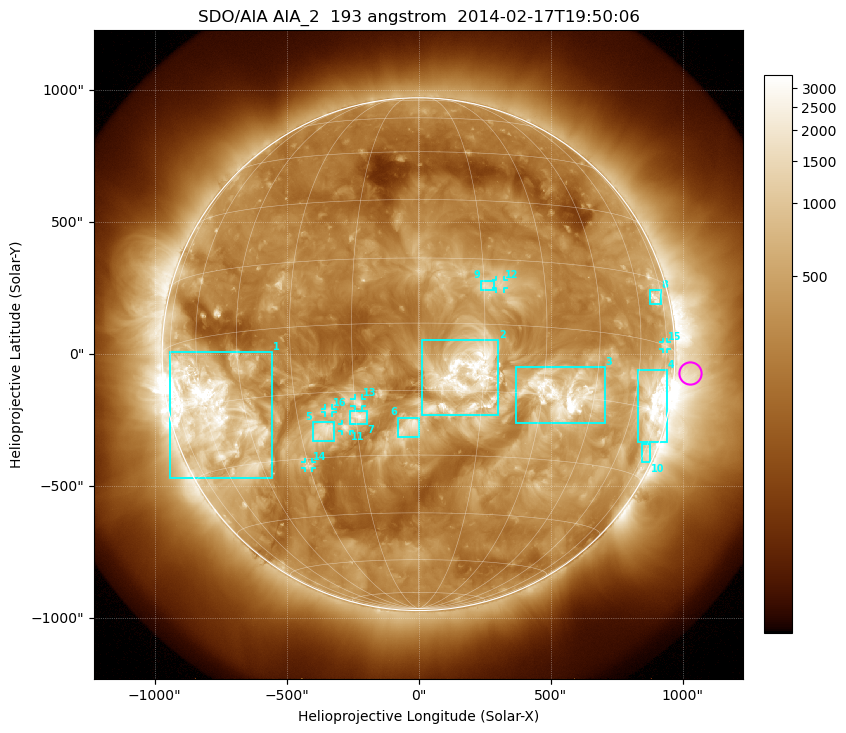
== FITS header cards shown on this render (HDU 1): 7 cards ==
TELESCOP= 'SDO/AIA'
INSTRUME= 'AIA_2'
WAVELNTH=                  193
WAVEUNIT= 'angstrom'
DATE-OBS= '2014-02-17T19:50:06.84'
CTYPE1  = 'HPLN-TAN'
CTYPE2  = 'HPLT-TAN'

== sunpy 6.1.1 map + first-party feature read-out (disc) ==
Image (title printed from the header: SDO/AIA AIA_2  193 angstrom  2014-02-17T19:50:06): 1024 x 1024 px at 2.4 arcsec/px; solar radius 971 arcsec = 405 px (full disc in frame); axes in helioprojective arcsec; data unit not stated in the header (colour bar unlabelled)
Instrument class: DISC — disc imager (sunpy class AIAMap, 193 A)
Bright regions (active regions / flare kernels): reference = the median radial profile (limb darkening/brightening removed); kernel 9 px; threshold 5 sigma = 748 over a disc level ~283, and >= 1.15x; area >= 12 px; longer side >= 10 px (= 24 arcsec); searched inside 0.97 R_sun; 16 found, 16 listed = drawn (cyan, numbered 1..; 6 of them under ~33 arcsec drawn as corner ticks so the feature stays visible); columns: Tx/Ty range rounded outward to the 5 arcsec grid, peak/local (2 s.f.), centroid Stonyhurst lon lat
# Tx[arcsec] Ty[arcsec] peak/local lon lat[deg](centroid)
1 -945..-555 -470..10 14 -57 -17
2 15..305 -230..55 7.5 +11 -12
3 370..705 -265..-50 18 +36 -15
4 830..940 -330..-60 16 +70 -13
5 -400..-320 -330..-255 5.9 -24 -24
6 -80..5 -315..-240 4.8 -2 -23
7 -265..-195 -265..-215 4.4 -15 -21
8 875..920 190..245 5.8 +70 +10
9 235..285 240..280 3.4 +16 +9
10 845..880 -410..-340 4.3 +76 -24
11 -290..-260 -290..-265 4.6 -18 -23
12 295..325 250..280 3.5 +19 +9
13 -245..-215 -200..-165 3.4 -14 -18
14 -430..-405 -430..-410 4.5 -30 -32
15 925..940 20..45 3.6 +74 +0
16 -355..-325 -220..-205 3.4 -22 -19
Off-limb structures (1.02-1.3 R_sun): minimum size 162 px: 2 found; the strongest spans PA ~225..305 deg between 1.02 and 1.3 R_sun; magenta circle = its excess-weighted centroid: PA ~265 deg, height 1.06 R_sun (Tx ~1030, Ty ~-70 arcsec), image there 4.2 x the reference